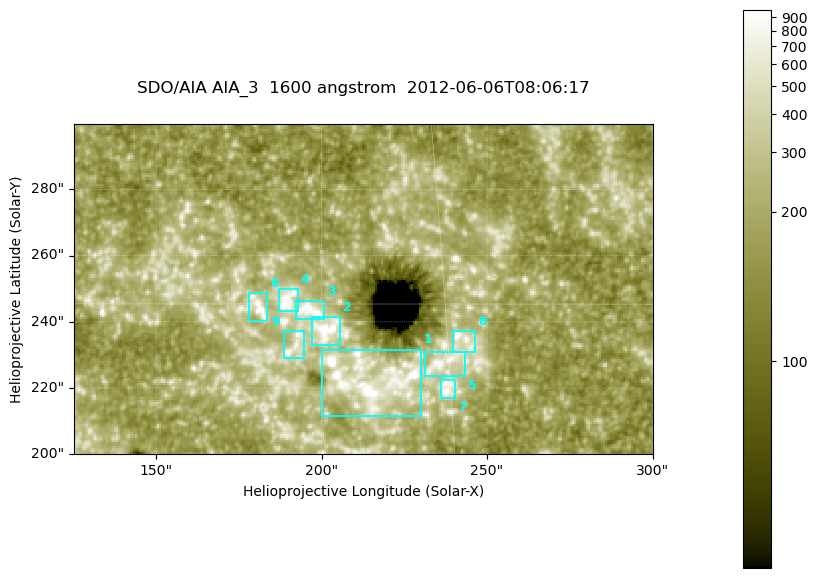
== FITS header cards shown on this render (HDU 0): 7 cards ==
TELESCOP= 'SDO/AIA '
INSTRUME= 'AIA_3   '
WAVELNTH=                 1600
WAVEUNIT= 'angstrom'
DATE-OBS= '2012-06-06T08:06:17.12'
CTYPE1  = 'HPLN-TAN'
CTYPE2  = 'HPLT-TAN'

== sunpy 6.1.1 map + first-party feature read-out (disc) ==
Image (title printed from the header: SDO/AIA AIA_3  1600 angstrom  2012-06-06T08:06:17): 287 x 164 px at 0.609 arcsec/px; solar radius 946 arcsec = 1552 px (partial field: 0.6% of the solar disc is inside the frame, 100% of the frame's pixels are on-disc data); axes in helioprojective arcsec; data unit not stated in the header (colour bar unlabelled)
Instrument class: DISC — disc imager (sunpy class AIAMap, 1600 A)
Bright regions (active regions / flare kernels): reference = the on-disc median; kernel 3 px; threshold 5 sigma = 336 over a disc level ~184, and >= 1.15x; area >= 47 px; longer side >= 3 px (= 1.8 arcsec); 9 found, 9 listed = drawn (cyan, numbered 1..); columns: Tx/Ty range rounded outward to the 2 arcsec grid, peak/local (2 s.f.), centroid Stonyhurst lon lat
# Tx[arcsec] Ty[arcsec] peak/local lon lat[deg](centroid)
1 200..230 210..232 8.3 +13 +14
2 196..206 232..242 6.1 +13 +15
3 192..202 240..246 7.3 +12 +15
4 186..194 242..250 6.4 +12 +15
5 230..244 224..232 5.6 +15 +14
6 178..184 240..250 5.3 +11 +15
7 236..240 216..224 5.2 +15 +13
8 238..248 230..238 4.6 +15 +14
9 188..196 228..238 4.4 +12 +14